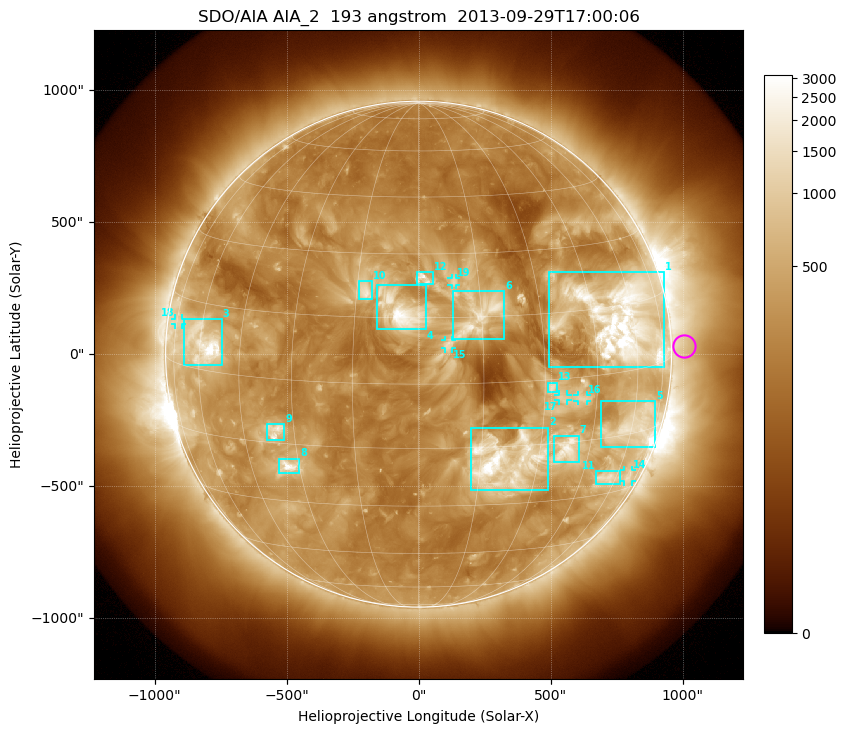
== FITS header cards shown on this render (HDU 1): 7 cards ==
TELESCOP= 'SDO/AIA'
INSTRUME= 'AIA_2'
WAVELNTH=                  193
WAVEUNIT= 'angstrom'
DATE-OBS= '2013-09-29T17:00:06.84'
CTYPE1  = 'HPLN-TAN'
CTYPE2  = 'HPLT-TAN'

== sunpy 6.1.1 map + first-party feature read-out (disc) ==
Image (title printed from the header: SDO/AIA AIA_2  193 angstrom  2013-09-29T17:00:06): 1024 x 1024 px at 2.4 arcsec/px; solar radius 958 arcsec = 399 px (full disc in frame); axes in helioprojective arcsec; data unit not stated in the header (colour bar unlabelled)
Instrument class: DISC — disc imager (sunpy class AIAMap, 193 A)
Bright regions (active regions / flare kernels): reference = the median radial profile (limb darkening/brightening removed); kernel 9 px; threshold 5 sigma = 674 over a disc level ~272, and >= 1.15x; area >= 12 px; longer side >= 10 px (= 24 arcsec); searched inside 0.97 R_sun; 19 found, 19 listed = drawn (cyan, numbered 1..; 6 of them under ~33 arcsec drawn as corner ticks so the feature stays visible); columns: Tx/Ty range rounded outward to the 5 arcsec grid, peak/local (2 s.f.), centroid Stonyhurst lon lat
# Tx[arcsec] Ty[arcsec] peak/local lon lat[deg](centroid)
1 495..930 -50..310 18 +55 +12
2 195..495 -515..-275 17 +21 -19
3 -890..-745 -40..135 13 -59 +6
4 -155..30 90..265 11 -4 +16
5 690..895 -355..-175 7.5 +61 -13
6 130..325 55..240 7.1 +15 +15
7 510..610 -410..-310 7.5 +38 -17
8 -530..-450 -450..-395 9 -33 -21
9 -575..-505 -330..-265 6 -35 -12
10 -225..-175 205..275 6.7 -13 +21
11 670..765 -495..-445 4.8 +56 -25
12 -10..55 265..310 7.1 +1 +24
13 490..525 -145..-105 5.4 +32 -2
14 780..810 -485..-440 3.5 +68 -26
15 100..130 20..55 3.2 +7 +9
16 600..640 -180..-155 3.7 +40 -5
17 530..565 -175..-150 3.7 +35 -4
18 -925..-895 110..135 2.9 -74 +9
19 125..145 260..290 4.2 +9 +23
Off-limb structures (1.02-1.3 R_sun): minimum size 162 px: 3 found; the strongest spans PA ~235..305 deg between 1.02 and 1.3 R_sun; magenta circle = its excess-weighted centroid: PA ~270 deg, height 1.05 R_sun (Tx ~1005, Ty ~30 arcsec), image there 1.5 x the reference